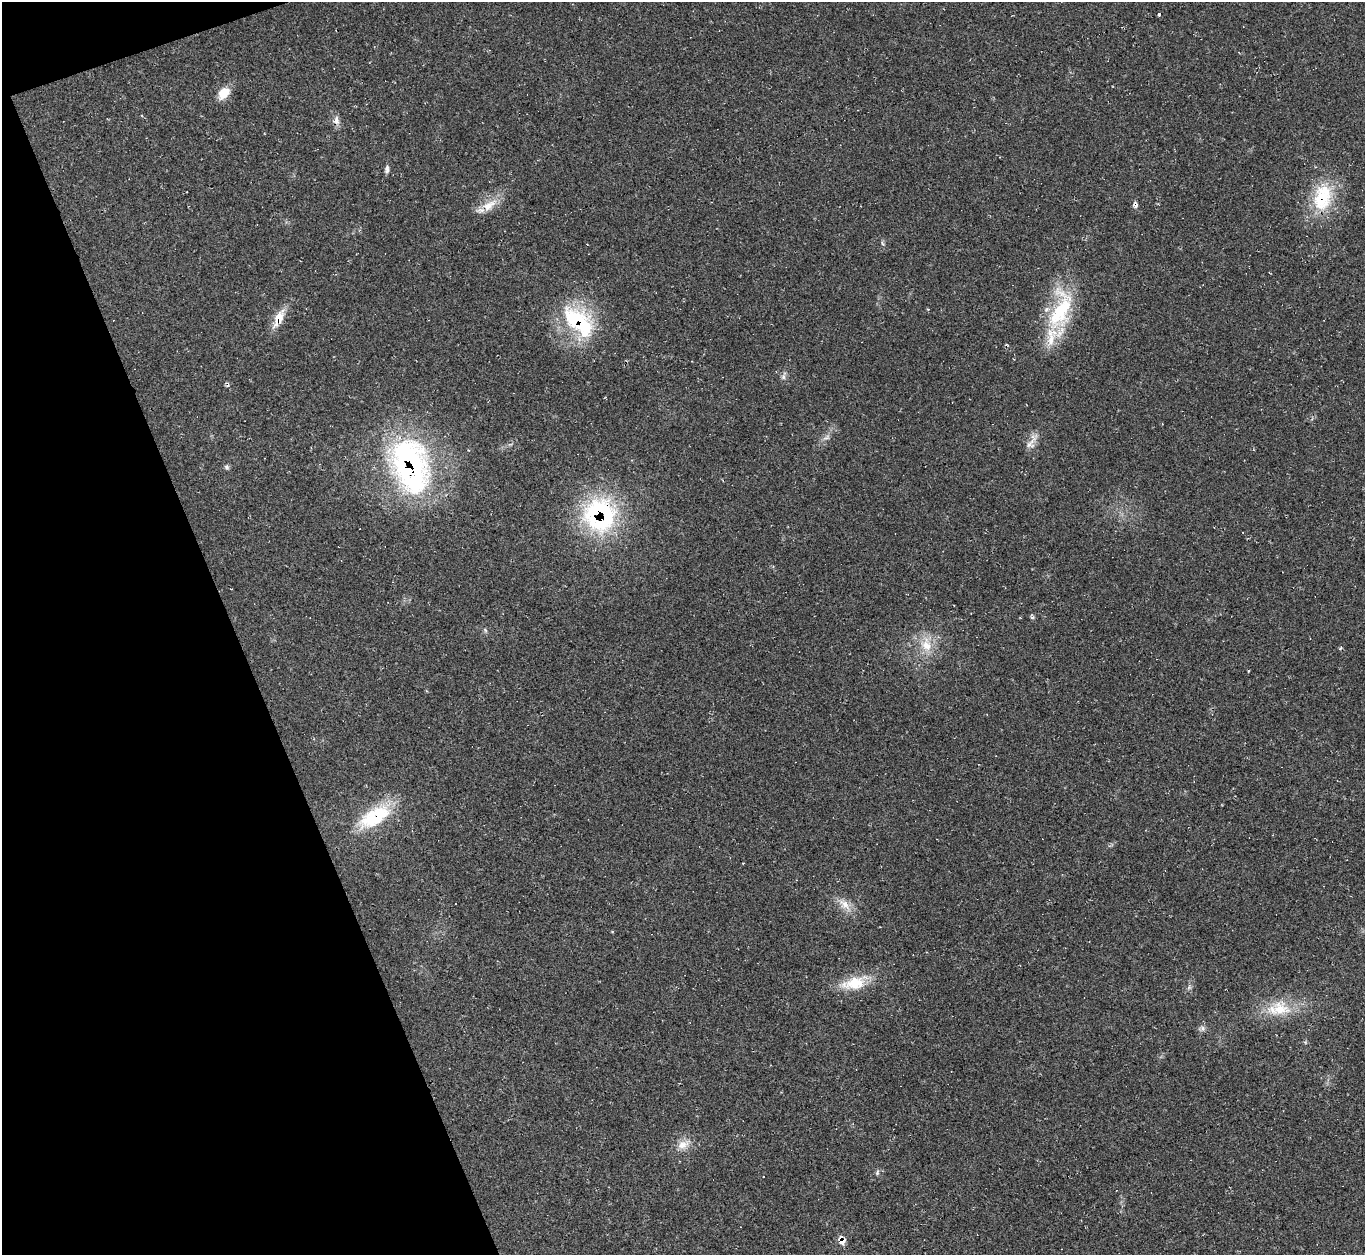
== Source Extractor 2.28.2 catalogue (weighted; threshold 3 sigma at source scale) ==
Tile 5 of 4 x 4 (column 1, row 2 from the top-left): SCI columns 2-1364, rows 2782-4034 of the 5463 x 5446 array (HDU 1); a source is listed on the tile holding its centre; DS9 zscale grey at full resolution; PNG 1367 x 1257 px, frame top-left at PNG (2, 2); no overlay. Shown black and unused: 18% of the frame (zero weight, under 2 of 3 exposures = <1% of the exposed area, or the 3 px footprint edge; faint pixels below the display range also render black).
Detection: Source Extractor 2.28.2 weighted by HDU 2 'WHT'; one run over the whole footprint, this tile lists its part. Background 0.0604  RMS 0.0071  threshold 0.0319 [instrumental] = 3 sigma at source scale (4.5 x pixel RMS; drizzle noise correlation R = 1.50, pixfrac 1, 0.05/0.05 arcsec/px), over >= 5 px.
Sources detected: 34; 3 cosmic-ray / hot-pixel residue — not listed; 3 inside a brighter listed object's ellipse — not listed separately; the other 28 listed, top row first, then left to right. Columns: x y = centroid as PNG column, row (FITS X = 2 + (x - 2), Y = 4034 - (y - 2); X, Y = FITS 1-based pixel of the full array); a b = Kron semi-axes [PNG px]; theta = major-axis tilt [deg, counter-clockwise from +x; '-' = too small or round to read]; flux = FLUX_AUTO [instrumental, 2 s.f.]
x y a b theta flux
1158 14 3 3 - 12
224 93 17 11 47 9.5
336 120 14 7 -85 3.5
387 169 11 5 87 2.1
1322 197 41 25 78 38
489 205 24 11 33 11
1135 205 9 5 -69 2.1
882 243 7 4 -70 1.1
1060 310 60 26 71 54
279 317 23 12 64 11
580 322 51 27 -59 56
783 377 6 5 - 1.7
826 438 10 4 13 1.7
1030 444 14 12 56 5.5
410 466 72 42 -75 160
226 467 8 5 -28 1.4
599 515 42 40 -83 96
485 630 6 4 -49 1.1
926 645 20 14 -79 14
374 817 41 24 27 38
743 863 3 2 - 0.48
845 904 21 8 -45 7.6
854 983 34 16 10 20
1189 987 6 5 - 1.4
1280 1009 27 21 -3 22
1203 1028 8 6 -70 1.9
683 1144 17 11 28 7.5
877 1172 8 4 72 1.4
Overlapping masked pixels (flux is a lower limit): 6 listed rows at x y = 1135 205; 279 317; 580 322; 410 466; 599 515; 374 817
Unlisted compact peaks at least as high as the median listed source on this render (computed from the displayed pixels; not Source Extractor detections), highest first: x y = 1032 617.